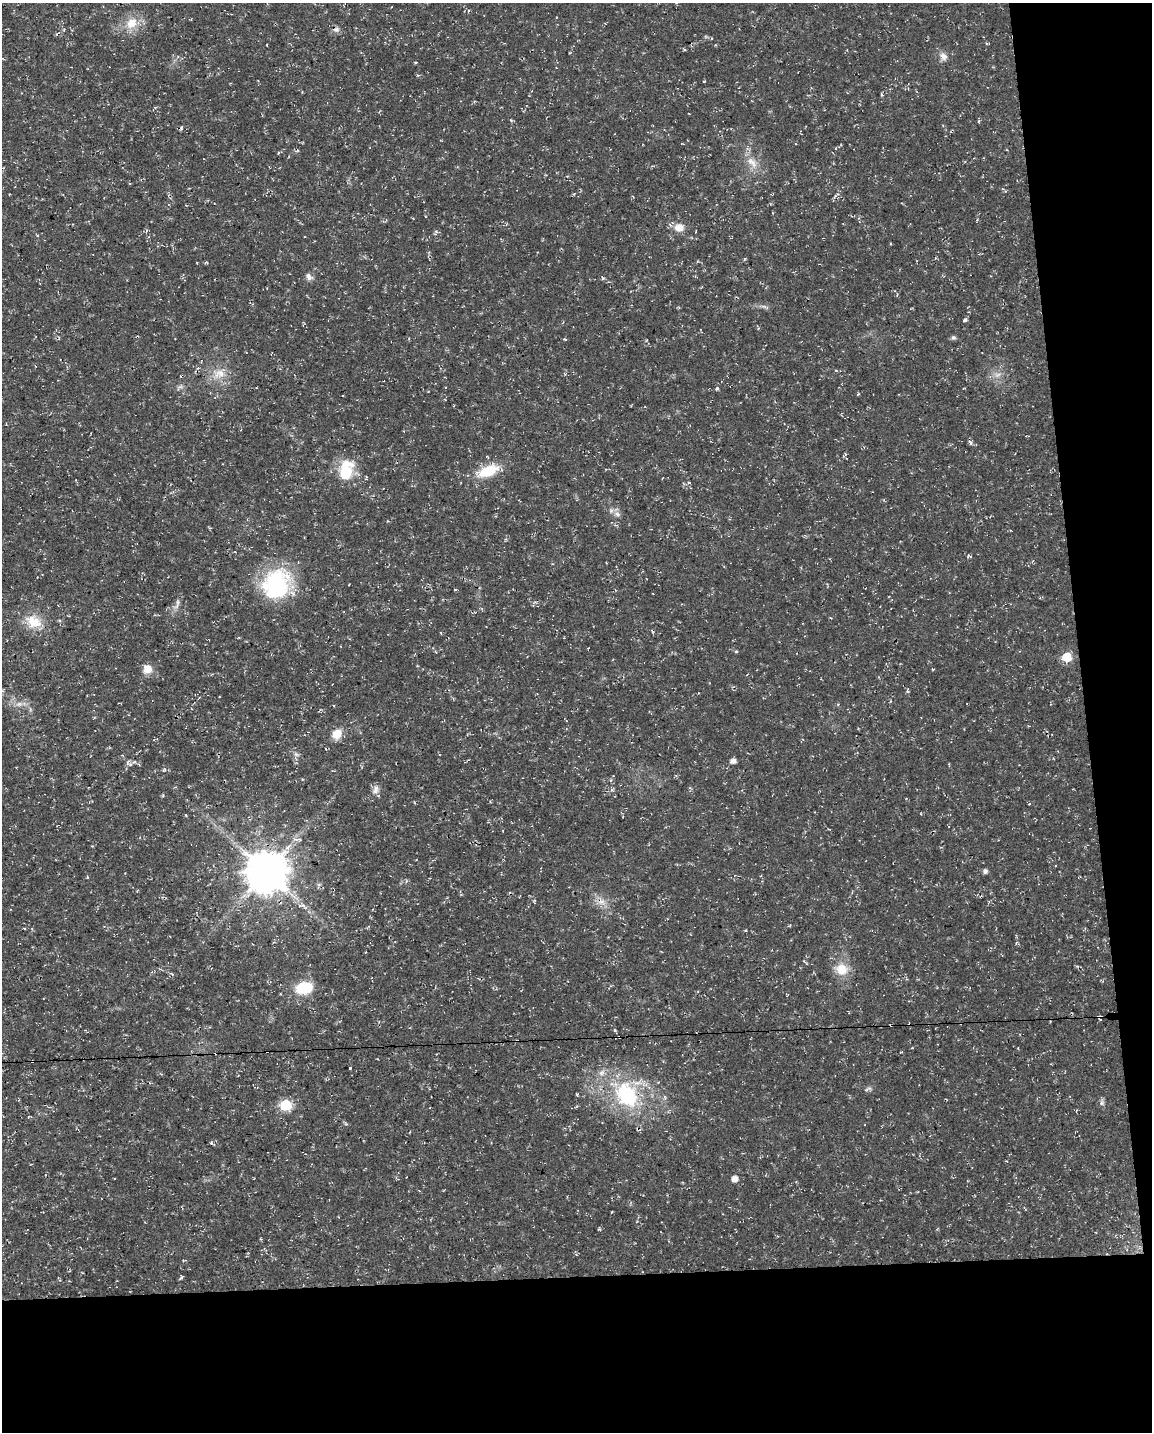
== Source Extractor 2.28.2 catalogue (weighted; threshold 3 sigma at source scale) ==
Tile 12 of 4 x 3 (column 4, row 3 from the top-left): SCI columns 3449-4598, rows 57-1486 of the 4598 x 4353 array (HDU 1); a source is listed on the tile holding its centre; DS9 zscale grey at full resolution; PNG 1154 x 1434 px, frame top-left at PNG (2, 3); no overlay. Shown black and unused: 17% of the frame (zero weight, under 3 of 4 exposures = <1% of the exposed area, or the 3 px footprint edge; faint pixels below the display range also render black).
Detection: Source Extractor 2.28.2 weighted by HDU 2 'WHT'; one run over the whole footprint, this tile lists its part. Background 0.0193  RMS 0.0025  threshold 0.0111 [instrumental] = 3 sigma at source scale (4.5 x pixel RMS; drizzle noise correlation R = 1.50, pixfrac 1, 0.0396/0.0396 arcsec/px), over >= 5 px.
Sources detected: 73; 2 too faint to see at this stretch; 1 inside a brighter object's white glare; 9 cosmic-ray / hot-pixel residue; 1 long thin detection or spike segment (spike, bleed or trail) — not listed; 1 inside a brighter listed object's ellipse — not listed separately; the other 59 listed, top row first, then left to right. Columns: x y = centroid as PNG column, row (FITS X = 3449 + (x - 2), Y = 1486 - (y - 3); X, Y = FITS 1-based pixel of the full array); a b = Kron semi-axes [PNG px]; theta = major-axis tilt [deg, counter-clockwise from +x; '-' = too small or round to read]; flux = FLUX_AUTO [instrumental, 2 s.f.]
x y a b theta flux
132 23 16 12 42 4.4
336 29 10 7 -5 0.94
943 56 12 9 -57 1.5
704 81 3 2 - 0.21
302 92 3 3 - 0.17
882 94 4 4 - 0.43
979 121 5 3 - 0.25
752 162 20 10 -48 3
835 196 6 4 69 0.46
679 227 12 10 -3 2.5
309 277 11 7 -49 0.99
602 278 4 4 - 0.45
764 306 7 4 -19 0.52
965 320 4 4 - 0.69
953 338 6 6 - 0.52
565 339 4 3 - 0.3
219 374 20 13 10 3.9
181 376 3 2 - 0.23
717 389 5 4 - 0.38
858 394 5 3 - 0.2
970 442 7 4 -54 0.58
346 470 29 18 76 7.8
488 471 24 11 19 8.4
689 482 4 4 - 0.34
617 514 8 7 - 0.91
969 556 6 3 -20 0.35
277 584 38 36 18 22
455 589 4 2 - 0.2
177 604 19 6 69 1.3
34 622 25 17 -24 5.8
736 651 4 3 - 0.28
1067 657 6 6 - 10
147 669 10 9 - 2.8
933 669 3 3 - 0.25
907 691 7 4 -81 0.36
19 704 10 6 8 1.2
334 706 3 3 - 0.24
337 734 11 9 49 3.4
296 754 9 5 -29 0.75
733 761 5 5 - 1.2
375 789 13 8 74 1.4
295 840 7 4 -20 0.6
266 871 12 11 - 920
985 871 6 6 - 0.68
24 928 4 3 - 0.2
842 969 14 13 - 4.7
304 988 17 12 9 9.6
32 1061 3 2 - 0.26
350 1068 3 3 - 2.5
868 1089 13 4 20 0.58
577 1094 3 2 - 0.29
627 1094 37 29 -57 22
1102 1103 8 4 82 0.6
286 1105 6 6 - 20
211 1143 5 4 - 0.35
1006 1161 4 3 - 0.18
734 1179 5 5 - 2.1
1024 1208 6 3 -54 0.3
181 1278 6 3 51 0.35
Overlapping masked pixels (flux is a lower limit): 4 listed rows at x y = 336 29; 266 871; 32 1061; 627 1094